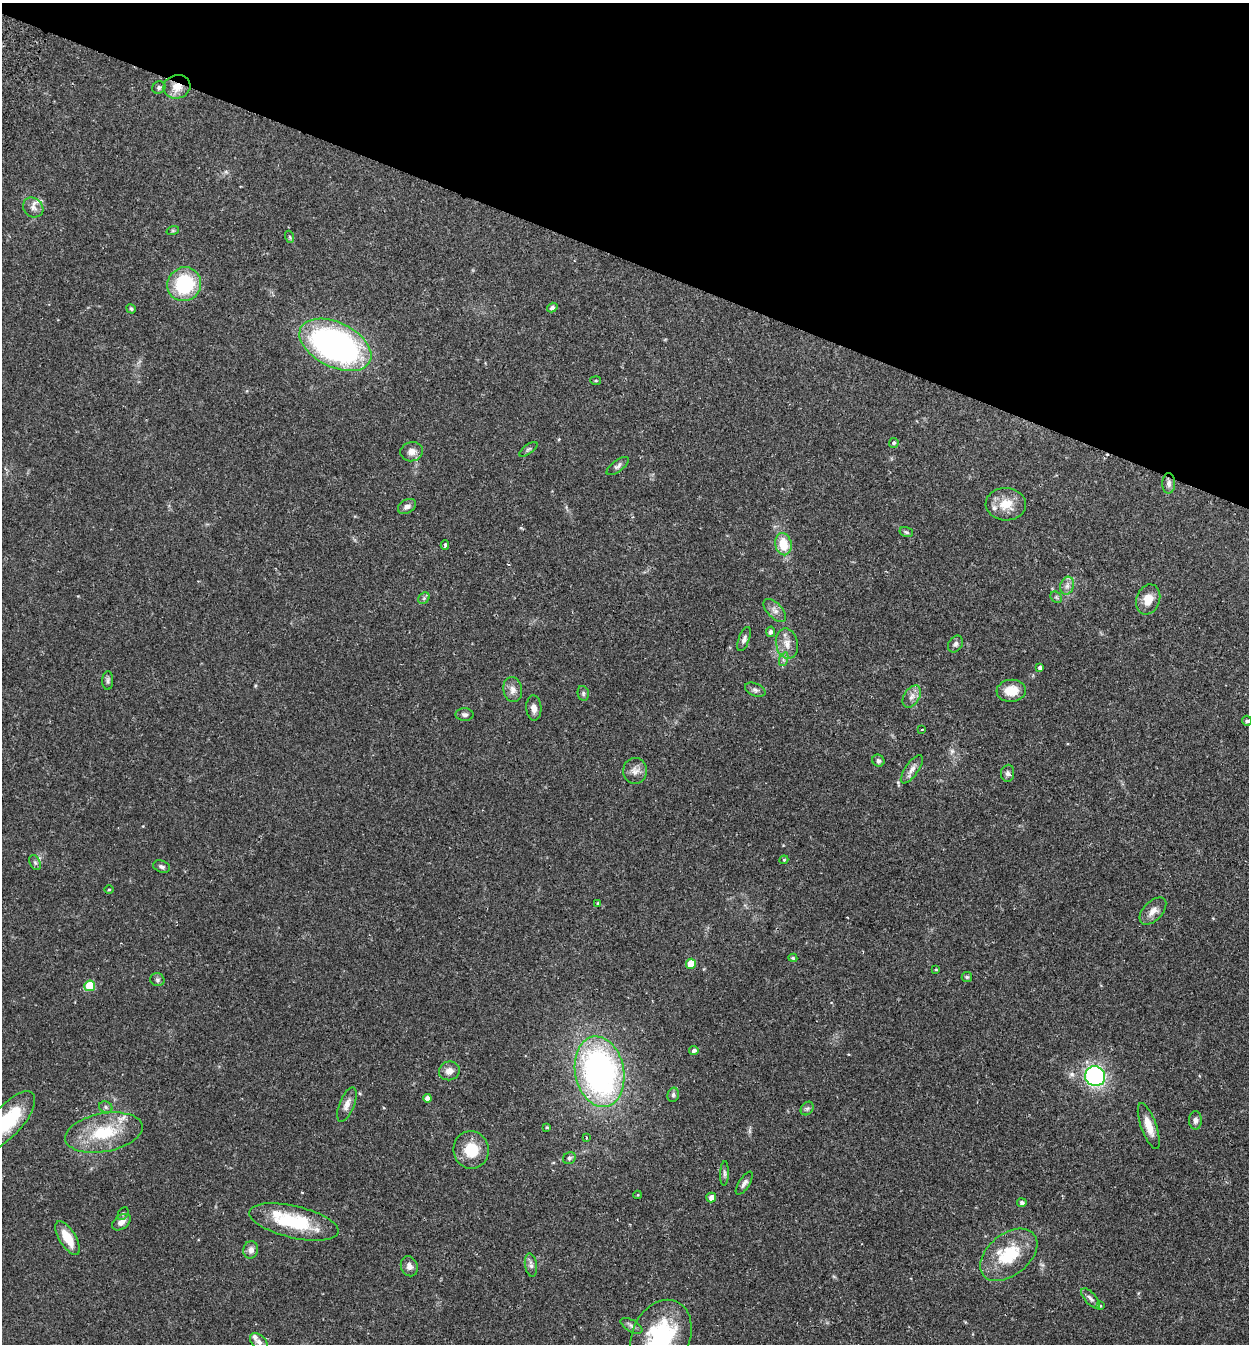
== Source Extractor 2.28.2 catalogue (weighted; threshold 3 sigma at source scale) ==
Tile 2 of 4 x 4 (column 2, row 1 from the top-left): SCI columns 1438-2684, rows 4053-5394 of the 5497 x 5417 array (HDU 1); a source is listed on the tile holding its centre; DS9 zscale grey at full resolution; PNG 1251 x 1346 px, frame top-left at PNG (2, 3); each listed source drawn as its Kron ellipse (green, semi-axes under 4 px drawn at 4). Shown black and unused: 19% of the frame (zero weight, under 2 of 3 exposures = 3% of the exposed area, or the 3 px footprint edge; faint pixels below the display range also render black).
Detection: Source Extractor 2.28.2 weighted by HDU 2 'WHT'; one run over the whole footprint, this tile lists its part. Background 0.0653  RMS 0.0051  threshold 0.023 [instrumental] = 3 sigma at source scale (4.5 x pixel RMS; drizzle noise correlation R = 1.50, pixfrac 1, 0.05/0.05 arcsec/px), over >= 5 px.
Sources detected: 99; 1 cosmic-ray / hot-pixel residue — neither listed nor drawn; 6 inside a brighter listed object's ellipse — not listed separately; the other 92 listed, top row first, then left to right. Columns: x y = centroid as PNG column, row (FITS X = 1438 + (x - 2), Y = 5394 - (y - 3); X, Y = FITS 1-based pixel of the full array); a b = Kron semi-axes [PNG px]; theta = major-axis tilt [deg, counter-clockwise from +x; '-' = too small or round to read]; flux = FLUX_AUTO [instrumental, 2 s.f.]
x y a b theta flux
177 87 13 11 13 6.6
159 88 7 6 - 0.96
33 207 11 9 -39 2.5
173 230 6 4 19 0.66
290 237 6 3 -71 0.66
184 284 17 16 - 35
552 308 5 4 - 1.3
131 309 5 4 - 0.82
335 345 38 22 -26 160
596 381 5 4 - 0.6
894 443 5 4 - 0.78
528 449 11 4 35 1.1
412 452 11 9 14 3.1
618 466 13 5 37 1.6
1169 483 10 6 89 2
1006 504 20 16 -4 9.9
407 506 10 6 29 2
906 532 7 5 -17 0.82
783 544 11 8 -78 12
445 545 4 3 - 0.86
1067 586 9 6 74 2.1
1056 597 6 5 - 0.96
424 598 6 5 - 0.84
1148 599 15 11 69 6.2
775 610 14 7 -45 2.7
770 632 5 4 - 1.4
744 639 12 5 69 1.8
787 644 15 11 -78 4.8
955 644 9 7 55 1.4
784 659 7 4 71 1.2
1040 667 4 3 - 1.2
108 681 9 5 88 1.2
513 689 12 9 -80 3.1
755 690 11 6 -22 1.6
1011 691 15 11 4 9.1
583 693 7 5 -77 1
912 697 12 7 57 2.9
534 708 12 7 -86 3
465 715 9 6 -1 1.5
1247 721 5 4 - 0.9
922 729 4 2 - 0.36
878 761 6 5 - 1.2
912 769 16 6 54 2.9
635 771 13 12 - 3.7
1008 773 8 6 83 1.6
784 860 4 4 - 0.58
35 863 8 5 -62 1.1
162 866 9 5 -18 1.3
109 890 5 3 - 0.43
598 903 3 3 - 0.63
1153 911 16 9 46 4.2
793 958 4 4 - 0.77
691 964 5 5 - 9
936 970 4 3 - 0.57
967 977 5 5 - 0.72
157 980 7 6 - 1.1
90 986 5 5 - 14
694 1050 5 4 - 1.5
449 1071 10 9 - 3.3
600 1072 35 24 -78 140
1095 1076 10 9 - 85
673 1095 7 5 76 1.1
427 1098 4 4 - 2.7
347 1104 18 7 68 3.4
106 1107 7 5 -23 1.1
807 1108 7 6 - 1.1
1195 1120 9 6 -90 1.8
8 1121 37 15 48 32
1149 1126 24 7 -70 6.7
547 1127 4 3 - 0.51
104 1133 39 19 10 25
586 1137 3 3 - 1.3
471 1150 19 17 -84 13
569 1158 6 5 - 1.1
724 1173 12 4 88 1.3
744 1183 13 5 57 1.9
638 1195 4 3 - 0.39
711 1198 5 5 - 2.6
1022 1203 4 4 - 1.4
123 1213 7 5 63 0.81
121 1222 10 6 37 2.8
294 1222 46 16 -13 29
68 1238 19 8 -59 9.2
251 1250 9 7 78 2.6
1009 1255 33 20 39 23
531 1265 12 6 -81 1.8
409 1266 10 8 -67 2.7
1091 1298 12 5 -48 1.8
1100 1306 4 4 - 0.51
631 1326 12 6 -30 1.7
661 1337 38 29 65 46
259 1342 10 6 -41 2.1
Overlapping masked pixels (flux is a lower limit): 1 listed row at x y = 177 87
Isophote crosses this tile's border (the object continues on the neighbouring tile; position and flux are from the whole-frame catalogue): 2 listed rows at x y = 8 1121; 661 1337